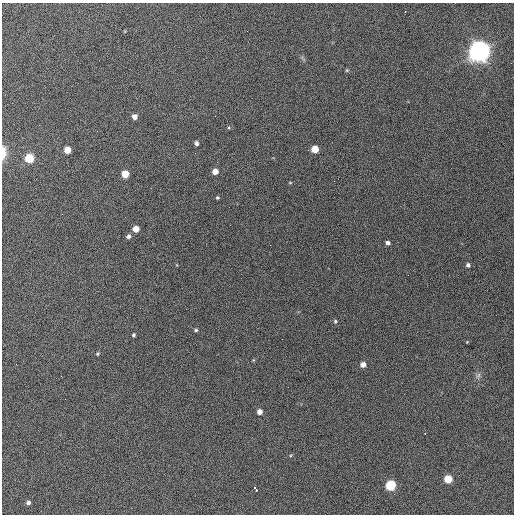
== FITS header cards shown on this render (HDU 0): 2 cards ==
NAXIS1  =                  512 / Axis length
NAXIS2  =                  512 / Axis length

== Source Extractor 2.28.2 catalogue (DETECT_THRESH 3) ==
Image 512 x 512 px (HDU 0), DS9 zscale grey, 1 PNG px = 1 image px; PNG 516 x 516 px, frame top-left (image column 1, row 512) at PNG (2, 3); no overlay
Background 880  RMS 30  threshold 91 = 3 sigma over >= 5 px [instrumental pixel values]
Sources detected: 34; all 34 listed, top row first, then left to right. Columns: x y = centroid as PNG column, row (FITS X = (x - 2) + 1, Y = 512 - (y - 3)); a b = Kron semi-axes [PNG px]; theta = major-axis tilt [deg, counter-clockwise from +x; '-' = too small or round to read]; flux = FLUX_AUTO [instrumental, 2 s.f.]
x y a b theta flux
405 11 2 2 - 1.2e+03
247 31 2 2 - 1.8e+03
480 51 8 8 - 2.2e+06
347 70 5 4 - 2.3e+03
134 117 5 5 - 1.1e+04
196 143 5 4 - 5.2e+03
315 149 5 5 - 4.2e+04
67 150 5 5 - 3.5e+04
3 152 13 5 89 2.7e+04
29 158 5 5 - 1.1e+05
215 171 5 5 - 1.9e+04
125 174 5 5 - 4.5e+04
290 183 5 3 - 1.7e+03
217 198 4 3 - 2.6e+03
136 229 5 5 - 2.5e+04
128 236 5 5 - 6.1e+03
388 243 4 4 - 5.8e+03
468 265 5 5 - 4.8e+03
408 275 2 2 - 8.6e+02
335 321 5 5 - 2.9e+03
196 330 5 4 - 2.9e+03
133 335 3 3 - 3.3e+03
467 342 3 3 - 1.4e+03
97 354 5 4 - 2.3e+03
16 364 2 2 - 1.0e+03
363 365 5 4 - 1.3e+04
478 375 9 5 53 5.7e+03
65 399 2 2 - 9.5e+02
260 412 5 5 - 1.3e+04
425 433 3 2 - 3.7e+03
448 479 5 5 - 5.8e+04
391 485 6 5 - 1.7e+05
256 490 4 2 - 1.7e+04
28 503 4 4 - 5.5e+03
At the frame edge (FLAGS 8, measured only in part): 1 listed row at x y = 3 152